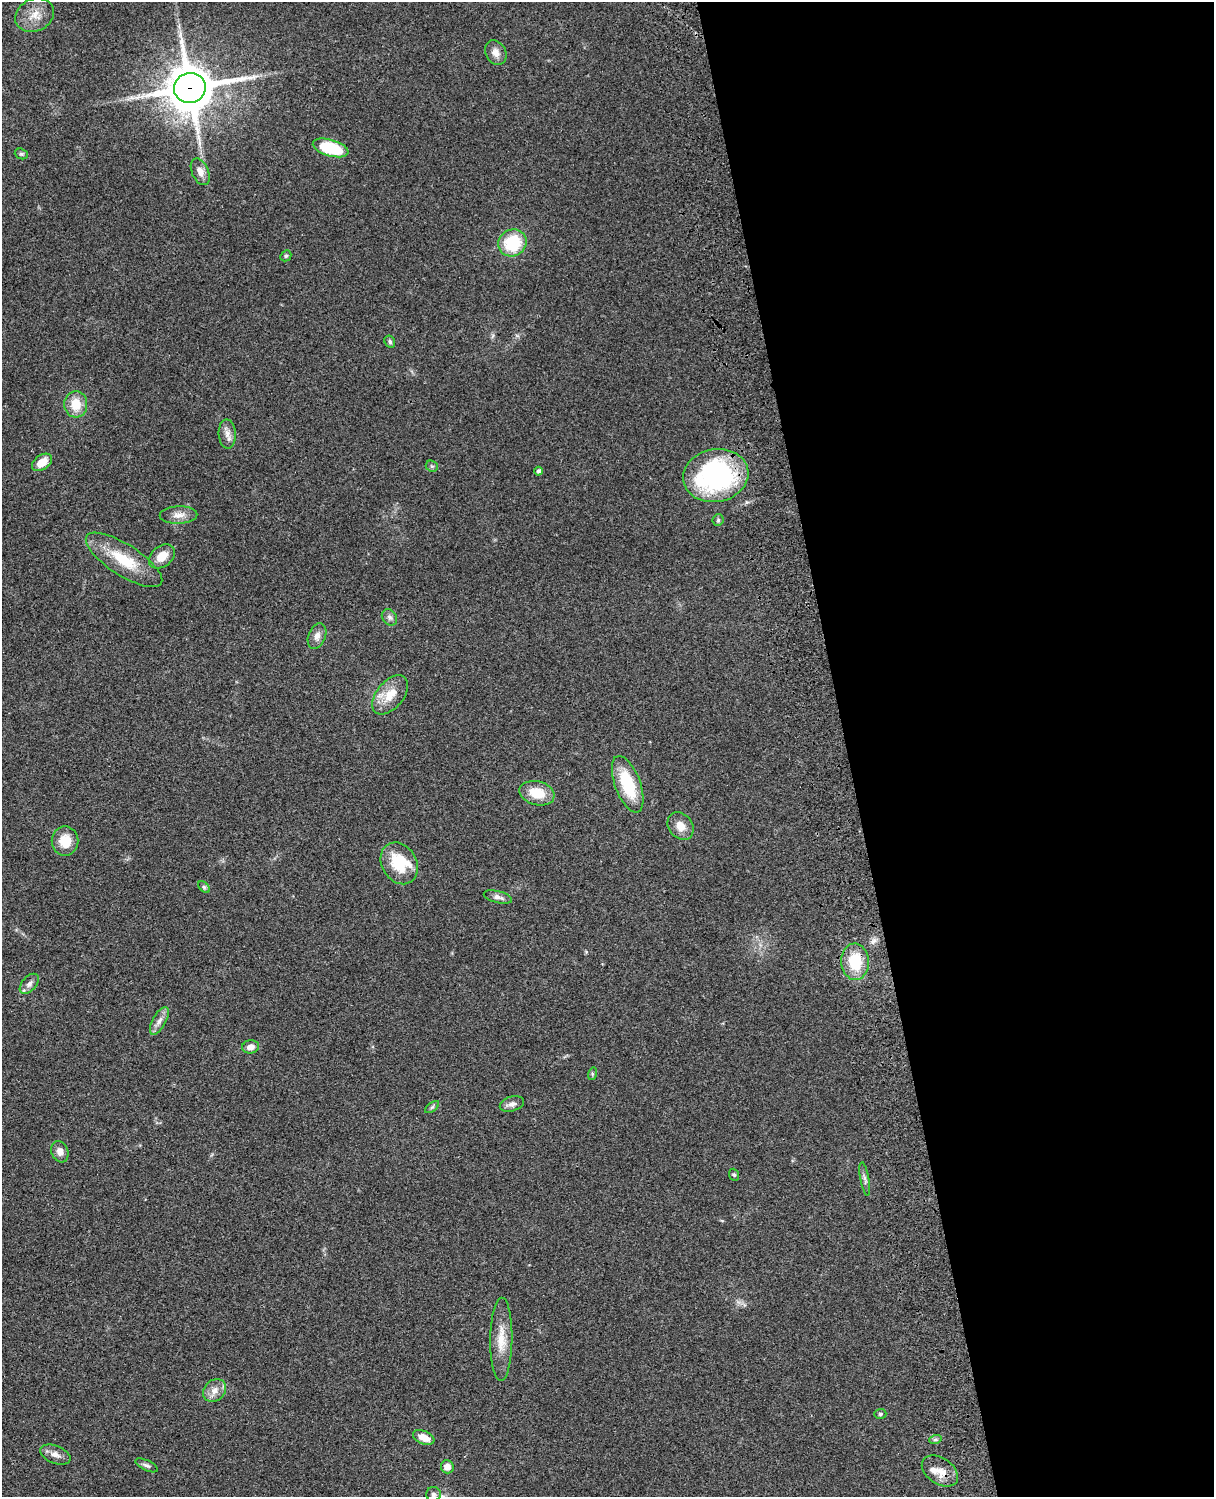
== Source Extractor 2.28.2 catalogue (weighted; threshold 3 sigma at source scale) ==
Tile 8 of 4 x 3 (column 4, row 2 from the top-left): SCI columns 3758-4969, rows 1773-3267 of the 5088 x 4927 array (HDU 1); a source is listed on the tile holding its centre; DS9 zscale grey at full resolution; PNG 1216 x 1499 px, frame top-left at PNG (2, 2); each listed source drawn as its Kron ellipse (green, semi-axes under 4 px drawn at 4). Shown black and unused: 30% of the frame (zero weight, under 3 of 4 exposures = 6% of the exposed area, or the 3 px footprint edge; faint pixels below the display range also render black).
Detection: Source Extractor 2.28.2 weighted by HDU 2 'WHT'; one run over the whole footprint, this tile lists its part. Background 0.0918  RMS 0.0062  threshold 0.0278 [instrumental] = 3 sigma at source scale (4.5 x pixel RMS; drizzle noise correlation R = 1.50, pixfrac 1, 0.05/0.05 arcsec/px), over >= 5 px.
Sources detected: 51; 2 inside a brighter listed object's ellipse — not listed separately; the other 49 listed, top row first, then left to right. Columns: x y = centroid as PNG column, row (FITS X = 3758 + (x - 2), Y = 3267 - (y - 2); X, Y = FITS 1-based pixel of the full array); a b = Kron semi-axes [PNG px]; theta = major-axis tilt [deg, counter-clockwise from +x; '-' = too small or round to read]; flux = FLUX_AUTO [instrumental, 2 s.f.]
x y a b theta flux
35 15 20 16 26 9.6
496 53 13 10 -61 4.7
190 88 16 15 - 2300
331 148 18 8 -16 32
21 154 7 5 -20 1.1
200 172 14 8 -65 4.5
512 243 14 13 - 29
286 256 6 5 - 1
390 342 6 5 - 1.3
76 404 13 11 -86 11
227 434 14 8 -87 4.1
42 462 11 7 35 8.3
432 466 6 5 - 1
539 471 4 4 - 1.5
716 476 33 26 10 110
179 515 19 8 2 5.1
718 520 6 5 - 1.1
162 556 14 10 39 8.1
124 560 44 15 -32 23
389 617 9 7 -52 2
317 636 13 8 69 3.6
390 695 23 13 51 12
628 784 30 12 -69 29
537 793 18 12 -15 13
681 826 15 11 -50 6.7
65 841 14 13 - 11
399 863 22 17 -59 22
204 887 7 4 -45 0.9
498 897 14 6 -14 2.8
855 962 18 13 -86 21
29 984 12 7 48 2.9
159 1021 15 6 61 3.8
250 1047 8 6 8 3.6
592 1074 6 4 73 0.75
512 1104 12 7 16 3
432 1107 8 4 37 1
60 1152 11 8 -68 3.9
734 1175 6 5 - 0.94
865 1179 17 4 -80 2.1
501 1339 41 11 89 13
215 1391 13 10 43 5.2
880 1414 6 5 - 1
424 1437 11 6 -23 7.2
935 1440 6 4 18 1.1
55 1454 16 8 -22 4.1
146 1465 12 5 -25 1.8
447 1467 6 6 - 5
940 1471 20 13 -34 7.9
433 1494 7 7 - 1.8
Overlapping masked pixels (flux is a lower limit): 4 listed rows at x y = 190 88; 716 476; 855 962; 940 1471